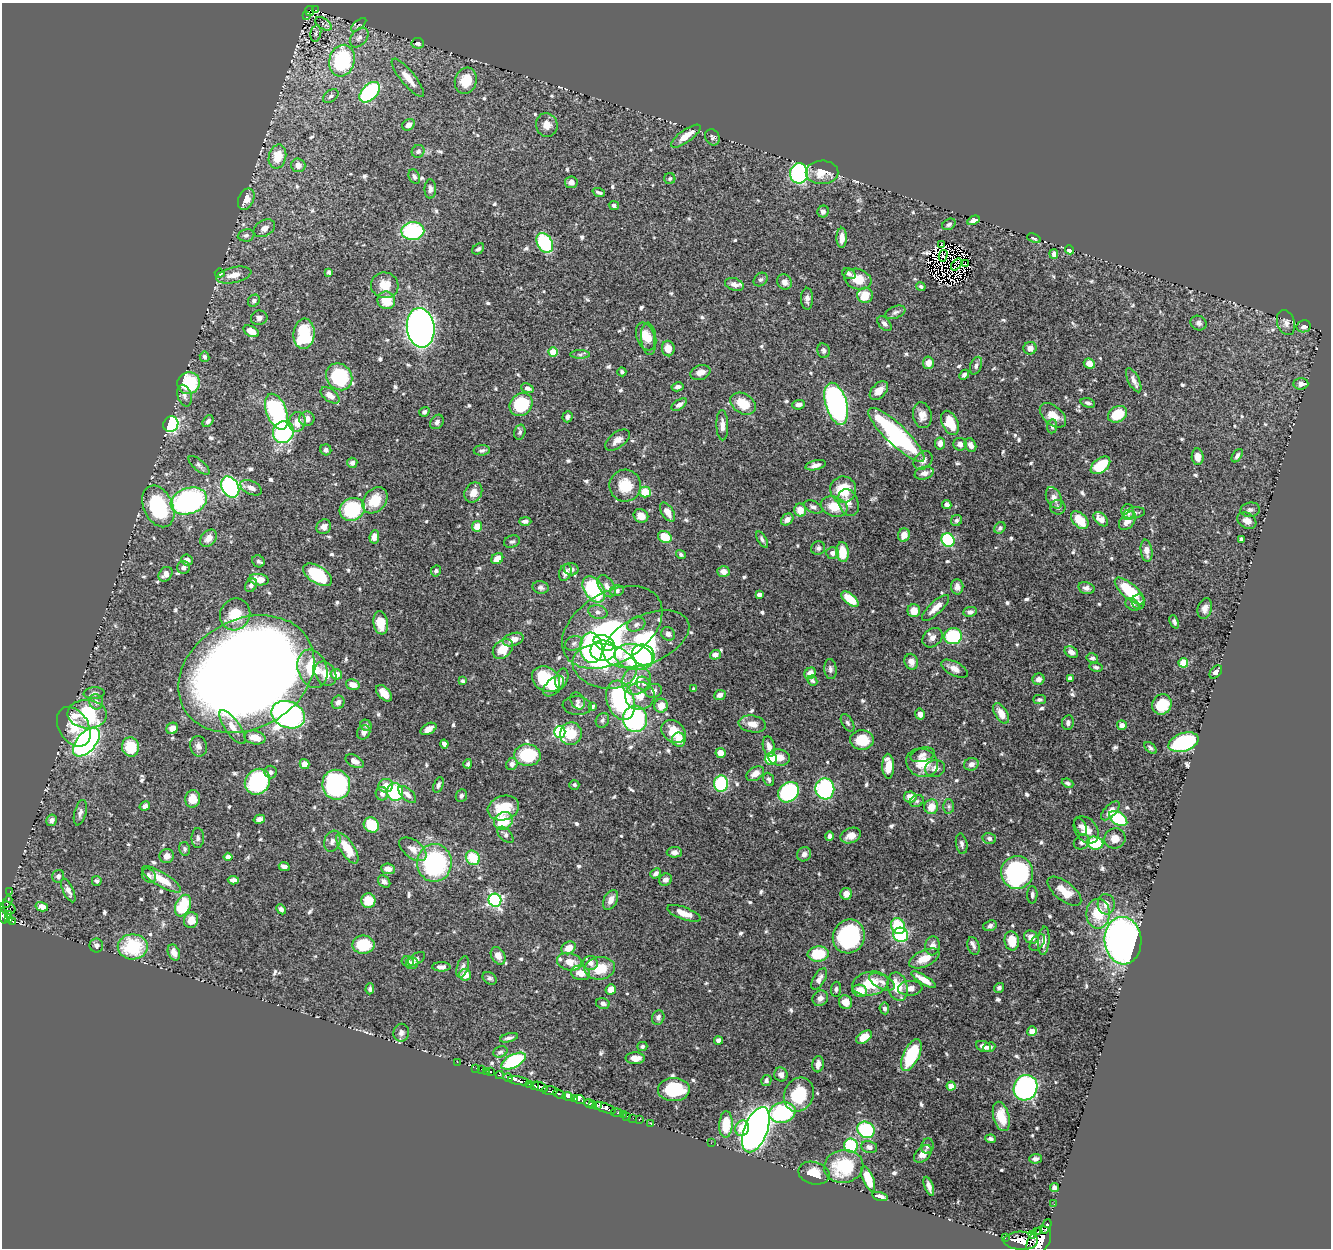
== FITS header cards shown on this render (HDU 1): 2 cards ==
NAXIS1  =                 1329
NAXIS2  =                 1246

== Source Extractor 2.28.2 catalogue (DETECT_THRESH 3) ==
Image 1329 x 1246 px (HDU 1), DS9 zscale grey, 1 PNG px = 1 image px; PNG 1333 x 1250 px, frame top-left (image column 1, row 1246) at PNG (2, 3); each listed source drawn as its Kron ellipse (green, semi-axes under 4 px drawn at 4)
Background 0.452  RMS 0.013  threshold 0.0389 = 3 sigma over >= 5 px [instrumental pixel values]
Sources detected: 739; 13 with non-positive FLUX_AUTO (blend fragments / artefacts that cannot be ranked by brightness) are neither listed nor drawn; of the other 726, the 500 brightest by FLUX_AUTO listed and drawn (226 fainter detections omitted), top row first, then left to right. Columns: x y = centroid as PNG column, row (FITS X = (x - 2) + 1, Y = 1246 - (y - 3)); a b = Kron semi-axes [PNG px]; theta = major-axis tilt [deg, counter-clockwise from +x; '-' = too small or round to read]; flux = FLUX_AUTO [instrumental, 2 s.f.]
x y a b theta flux
316 10 3 2 - 5.3
310 11 5 4 - 5
307 15 3 3 - 10
324 24 9 5 -31 4
359 25 9 4 40 2
316 33 8 5 80 2.2
359 38 11 7 48 4.7
418 43 6 5 - 3.2
342 61 16 12 74 100
408 78 24 7 -51 14
466 81 13 11 72 21
370 92 12 7 46 130
331 96 9 5 36 2.8
408 125 7 5 36 5.6
547 125 12 11 - 8.5
686 136 17 6 36 13
712 137 8 7 - 2.4
418 151 7 6 - 2.7
277 157 12 8 76 20
298 165 7 7 - 5.7
822 172 16 11 1 16
799 173 10 9 - 160
414 177 7 5 -65 3
670 179 5 5 - 2
571 182 6 6 - 4.2
430 189 9 6 89 3.2
599 192 6 3 -20 2.1
246 199 11 7 64 8.5
614 205 5 4 - 2.4
823 211 6 5 - 3
974 220 6 4 25 3.9
949 224 7 5 32 2.5
264 228 11 8 29 5.6
413 231 11 9 1 74
246 235 8 6 8 2.8
842 238 10 5 89 8
1034 238 7 4 -22 2
545 243 10 7 -61 71
941 244 3 2 - 32
478 249 6 4 39 2.1
1070 250 4 4 - 8
1054 254 5 4 - 3.4
943 256 6 3 76 2.3
965 263 3 2 - 1.8
956 265 7 3 51 1.8
329 272 4 3 - 2.9
220 273 5 4 - 2.2
849 274 7 5 -23 2.3
234 275 18 8 12 9.6
858 279 14 10 -19 17
760 280 8 6 42 1.9
785 282 8 7 - 6.3
734 284 9 6 -19 3.9
385 285 14 12 -16 15
921 286 5 4 - 1.9
865 295 8 7 - 18
807 299 11 6 -89 3.9
386 300 9 8 - 19
254 301 6 5 - 2.6
895 312 10 6 22 2.9
259 318 8 7 - 3.4
1199 323 8 7 - 3.3
1286 323 13 8 -72 4.6
884 324 9 5 -48 2.9
1304 326 7 6 - 4.4
421 328 20 14 -83 800
251 331 8 5 -28 10
304 334 15 10 85 52
645 336 14 9 -70 12
649 339 16 7 -85 8.6
1030 348 6 6 - 4.4
668 349 8 6 -83 8.4
824 351 7 6 - 2.7
553 352 4 4 - 22
580 354 10 4 0 2.1
204 357 5 5 - 2.3
928 363 6 5 - 7.6
1089 364 6 5 - 8.3
976 366 9 5 69 2.4
622 372 4 4 - 1.9
700 372 10 7 17 6
964 375 5 4 - 2.5
339 377 14 12 -49 60
1134 380 13 5 -63 4.7
189 383 11 11 - 51
1301 384 7 5 4 5
678 387 6 4 11 3.1
527 388 6 4 -21 4
879 391 11 7 47 9.1
330 395 11 6 -36 6.8
184 396 11 7 -74 3.8
1088 403 7 4 -18 2.5
743 404 13 9 -32 21
836 404 21 10 -74 250
521 405 12 10 48 57
679 405 9 4 33 3.7
799 405 6 5 - 3.5
277 412 19 10 -69 120
424 412 5 4 - 2.2
1118 414 10 7 30 28
922 415 13 9 -80 7.9
1053 415 15 9 -41 12
567 417 6 5 - 2.6
307 419 7 7 - 5.5
208 421 6 4 51 2.6
297 422 10 8 75 10
437 422 8 6 50 3.1
950 423 13 7 -64 22
171 424 8 7 - 97
722 425 15 6 -88 6.3
1052 426 7 5 82 2.2
283 432 11 10 - 100
520 432 7 5 73 2.2
896 435 37 10 -44 180
617 440 14 7 37 6.1
940 443 6 5 - 6.2
960 444 6 6 - 4.4
970 445 7 5 -62 4.4
326 450 5 5 - 2.7
482 450 8 5 4 2.6
1237 456 7 4 57 2.9
1198 457 8 6 -84 7
923 460 11 7 44 5.5
352 463 5 5 - 3.8
199 465 13 5 -40 2.8
816 465 10 5 13 4.5
1100 465 11 7 39 36
924 473 9 6 14 5.5
625 486 16 15 - 22
230 487 11 8 -60 160
251 488 11 6 -27 6.1
843 490 13 13 - 27
473 492 10 8 62 8.4
645 492 6 5 - 20
1054 498 11 7 -65 5.5
375 500 14 11 50 20
189 501 18 13 18 170
848 503 14 10 -70 6.6
947 505 5 4 - 3.7
158 506 22 14 -65 73
813 507 10 5 -23 3
834 507 13 10 -17 17
1058 507 7 7 - 2.4
352 509 13 11 26 85
800 510 6 6 - 11
1250 510 10 7 9 3.2
667 512 10 6 -58 9.5
1128 512 8 6 -87 4.3
1134 513 11 5 10 3.1
641 516 7 6 - 9.1
787 519 7 5 40 4.9
1101 519 9 5 -44 8.2
956 520 6 5 - 2.2
1080 520 10 6 -46 20
525 521 6 4 0 2.5
1127 521 10 7 51 8.5
1247 521 10 7 -31 5.9
477 526 5 5 - 13
324 527 8 7 - 5.7
1000 528 6 5 - 2.3
904 535 7 6 - 8.8
374 537 7 4 84 5.3
665 537 7 6 - 19
209 538 9 7 47 7.2
762 539 9 4 -60 2.4
1241 539 4 4 - 2.3
948 540 7 6 - 86
512 542 8 6 19 2.3
818 548 7 6 - 2.5
1146 551 11 6 -82 5.9
843 552 10 6 -85 17
832 553 6 6 - 4
681 555 5 4 - 2
497 559 6 5 - 11
187 560 6 5 - 5.5
258 561 6 5 - 2
184 567 6 6 - 3.2
571 569 7 6 - 3.5
436 571 5 4 - 1.9
565 572 9 6 69 5.1
723 572 6 5 - 5.4
166 574 8 6 50 7.4
317 575 16 8 -33 53
259 580 10 5 -9 13
251 585 7 5 55 2.8
607 586 12 7 -58 6
541 587 8 6 -15 2.6
957 587 7 6 - 4.3
1086 588 8 5 -14 3.2
594 589 14 9 -57 75
617 591 7 5 13 2.6
1130 591 18 7 -41 40
759 595 4 4 - 2.8
850 599 10 5 -39 23
1138 602 7 6 - 3
1132 605 7 5 -35 2.9
935 608 18 6 43 9.4
1205 608 10 7 75 5.2
914 611 6 6 - 11
598 612 10 6 -13 3.2
970 612 7 5 8 3
235 614 16 15 - 25
1174 622 7 4 -69 2.1
381 623 12 7 -81 16
636 625 9 6 21 3.2
612 627 55 35 31 130
668 634 7 6 - 3.9
953 636 9 8 - 58
932 638 11 8 42 4.4
646 639 45 24 23 77
513 640 10 6 19 9.6
574 643 9 7 27 3.4
604 643 11 7 -23 130
591 648 15 11 -83 150
503 649 11 8 46 21
603 651 12 10 0 210
1071 652 7 5 -31 4.1
643 655 11 10 - 120
715 655 5 5 - 6.5
634 657 19 12 -12 82
1092 658 6 4 -10 2.6
911 662 8 6 -71 5.7
1183 663 5 4 - 34
605 666 32 22 -11 50
1096 667 7 4 -12 2.1
312 669 19 14 -71 35
830 669 10 6 -83 2.9
954 669 14 6 -27 6.5
1216 672 7 5 50 3.1
810 673 6 5 - 7.1
246 674 71 54 28 2100
325 674 13 10 -59 12
336 674 6 5 - 9.1
562 678 10 6 75 4.6
1070 678 4 4 - 4.1
546 679 15 11 -35 36
1038 679 6 5 - 4
636 680 15 13 42 23
462 681 4 3 - 2.2
812 681 5 4 - 1.9
643 684 7 6 - 2.4
353 685 7 5 -15 7.5
554 686 13 7 43 14
694 689 3 3 - 2.8
653 691 8 7 - 3.8
94 693 10 6 5 2.7
384 693 10 6 -47 9.8
720 695 6 5 - 4.2
640 696 15 13 11 13
620 700 20 13 -71 130
1040 700 6 4 0 2.3
578 701 9 6 -60 2.9
96 702 8 7 - 3.6
338 702 7 6 - 3.6
1162 704 10 9 - 24
577 706 14 9 -5 4.6
592 706 4 3 - 1.8
661 706 7 6 - 11
1001 713 11 6 -58 9.7
87 714 19 14 -4 73
920 714 5 5 - 4.5
288 715 17 13 -22 290
635 719 13 12 - 110
602 720 8 6 61 2.6
847 723 9 5 -58 2.3
1068 723 7 6 - 2.9
752 724 14 8 -10 7.9
366 725 6 5 - 2.1
1122 725 5 5 - 5.7
74 727 21 14 -58 20
233 727 20 7 -54 10
172 728 6 5 - 7.1
429 729 8 5 30 4.7
364 732 7 6 - 4.3
560 732 6 5 - 100
674 732 13 10 -38 19
571 734 11 10 - 23
255 737 10 6 -12 11
679 740 7 6 - 12
862 740 12 9 -3 24
86 742 17 9 48 410
1184 742 16 9 18 91
444 744 4 4 - 3.6
198 746 10 8 -78 4.2
769 746 10 6 -76 5.5
130 747 9 8 - 27
1150 748 7 4 -42 2
720 753 5 5 - 9.3
527 755 13 11 -3 46
923 755 12 7 15 4.5
779 757 11 8 -10 10
771 759 6 5 - 28
355 761 10 6 -29 4.7
922 763 16 14 -19 20
304 764 5 5 - 8.2
468 764 5 4 - 2.1
512 764 6 5 - 3.7
971 764 7 6 - 3.8
888 766 12 6 -89 16
935 768 10 8 9 5.7
271 772 6 6 - 2.8
755 774 10 6 32 6.3
769 779 7 5 -66 2.3
257 782 14 12 49 86
1068 783 6 4 -23 1.9
721 784 8 7 - 71
336 785 15 14 - 150
438 785 8 5 69 2.5
574 785 5 5 - 2
386 786 7 6 - 10
825 789 10 9 - 120
395 792 9 8 - 54
789 792 11 9 40 140
382 794 7 6 - 4
407 794 11 5 -43 3.8
461 796 6 5 - 1.9
910 797 6 5 - 10
193 799 9 7 82 11
917 801 7 6 - 1.9
145 806 5 4 - 3.4
949 806 7 5 -89 2.1
931 807 7 7 - 12
503 808 16 12 17 27
1110 811 12 6 46 6.2
80 813 13 6 75 3.7
1118 818 10 6 -34 70
259 819 6 4 15 3.8
52 820 6 5 - 3.1
503 821 10 8 34 30
371 825 8 7 - 28
1080 826 9 5 -64 3
1086 830 15 11 -51 9.4
505 835 10 5 -45 2.9
851 835 10 7 22 7.6
830 836 5 4 - 3.5
198 838 10 6 90 2.8
989 838 7 5 -16 3
1115 838 11 10 - 8.1
332 841 11 8 69 4.4
1082 842 8 7 - 3.5
1095 843 8 6 -11 40
962 844 10 5 -80 2.8
347 848 17 7 -58 21
184 849 7 5 -77 2.3
413 849 15 9 -38 8.2
674 852 7 5 2 4.1
804 854 7 7 - 4.1
167 856 7 7 - 5.7
228 857 4 4 - 9.1
473 858 8 6 -50 28
434 863 19 17 85 120
284 867 5 4 - 4.2
388 869 7 5 -7 5.9
1017 872 16 16 - 150
656 873 6 4 40 2.9
58 876 6 6 - 3.1
149 876 8 6 -49 4.1
161 879 22 7 -31 18
233 880 6 4 -5 4.7
666 880 6 6 - 3.3
97 881 5 5 - 1.8
384 882 7 5 -43 3.6
68 890 13 5 -64 4.3
10 891 2 2 - 5.4
1064 891 20 9 -38 17
846 894 6 6 - 7.1
1032 895 9 5 89 2.5
495 900 6 6 - 180
611 900 10 6 63 6.1
368 901 7 7 - 19
8 902 6 3 62 37
1106 904 10 8 -85 8.5
183 906 11 7 66 41
42 907 6 4 -14 7.1
8 908 8 6 -21 110
281 909 5 4 - 2.9
684 913 17 6 -20 10
1098 914 15 11 -90 27
9 915 3 2 - 6.2
4 916 8 4 -82 210
9 919 3 3 - 22
191 920 8 7 - 12
13 921 3 3 - 60
898 926 8 6 -61 40
990 926 7 5 22 3
901 935 7 7 - 83
849 936 17 15 61 110
1031 937 7 6 - 7
1012 941 9 7 -82 15
1044 941 14 5 85 7.8
1123 941 24 18 -86 450
1037 943 10 6 51 2.5
96 945 7 6 - 3.1
363 945 11 9 1 33
933 946 9 7 83 6.7
974 946 9 5 -72 2.7
133 947 15 12 1 52
568 948 7 6 - 12
174 953 8 6 -67 6.7
818 954 10 7 3 34
498 956 9 6 -61 6.4
924 958 16 8 25 15
416 959 9 5 34 2
408 962 6 5 - 4.5
569 962 12 8 -13 11
412 963 6 5 - 3.8
590 963 7 7 - 4.4
441 967 9 4 0 4.4
463 967 11 5 73 3.2
600 968 15 11 8 22
580 973 9 7 -11 11
465 975 6 6 - 10
490 978 8 5 -36 2.4
819 979 12 6 59 5.1
924 980 14 4 -32 11
882 982 14 7 -26 5.7
870 984 18 12 10 29
898 987 14 9 -78 20
910 988 12 7 4 5.9
999 988 5 5 - 2.6
370 989 5 4 - 1.9
611 989 5 5 - 8.4
836 989 7 5 88 2.2
860 991 7 6 - 14
820 998 8 7 - 5.1
846 1002 7 6 - 9
603 1003 7 5 -14 3.3
884 1008 6 5 - 2.5
658 1017 7 6 - 3
1032 1031 5 4 - 12
401 1033 9 7 80 4.2
864 1037 9 5 33 14
509 1038 9 3 14 2.7
718 1040 4 4 - 3.7
642 1046 5 4 - 1.8
983 1047 8 5 -22 4.7
989 1047 6 4 23 2.9
500 1052 7 5 24 2.5
911 1055 17 7 65 55
635 1058 10 6 -1 8.2
513 1061 13 6 28 82
457 1062 2 2 - 12
818 1064 8 5 84 5.4
476 1068 2 2 - 3.8
481 1069 2 2 - 6.2
486 1071 2 2 - 3.7
491 1072 3 3 - 21
500 1075 4 3 - 39
781 1075 7 6 - 4
508 1078 5 3 - 100
766 1080 6 5 - 2.2
519 1081 11 3 -10 520
529 1085 3 3 - 2.8
535 1086 3 3 - 76
951 1086 4 4 - 14
540 1087 8 4 -22 310
1025 1088 13 11 63 250
674 1090 16 11 2 52
550 1091 8 3 -4 110
559 1094 6 3 -20 100
799 1095 17 14 66 36
568 1097 5 3 - 430
575 1099 4 3 - 46
579 1100 5 3 - 81
589 1103 4 3 - 110
593 1104 4 3 - 270
597 1105 4 3 - 200
605 1108 11 4 -20 460
617 1113 6 2 -8 53
782 1113 13 10 15 91
623 1114 3 3 - 17
626 1116 3 2 - 17
1001 1116 15 8 -75 16
633 1118 2 2 - 3.4
639 1120 2 2 - 6.8
650 1123 2 2 - 9.2
726 1124 13 6 87 26
742 1128 8 7 - 16
756 1130 24 11 69 790
866 1130 9 7 -36 68
991 1139 5 4 - 3
711 1143 2 2 - 2.5
851 1146 7 6 - 64
927 1146 8 6 73 2.6
869 1147 8 6 -11 3.5
923 1154 10 6 45 6.7
1035 1159 6 5 - 2.9
844 1166 20 16 10 47
814 1173 16 11 -14 15
868 1179 13 5 -68 17
929 1186 10 4 -70 4.3
1054 1188 4 4 - 2.7
880 1197 8 4 -16 5.4
1054 1204 2 2 - 2.4
1046 1226 8 4 69 140
1038 1232 3 3 - 75
1033 1235 3 3 - 140
1005 1238 3 2 - 33
1021 1241 17 9 -1 1500
1039 1241 16 10 57 2200
At the frame edge (FLAGS 8, measured only in part): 2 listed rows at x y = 4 916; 1039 1241
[226 fainter detections neither listed nor drawn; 13 non-positive-flux detections neither listed nor drawn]